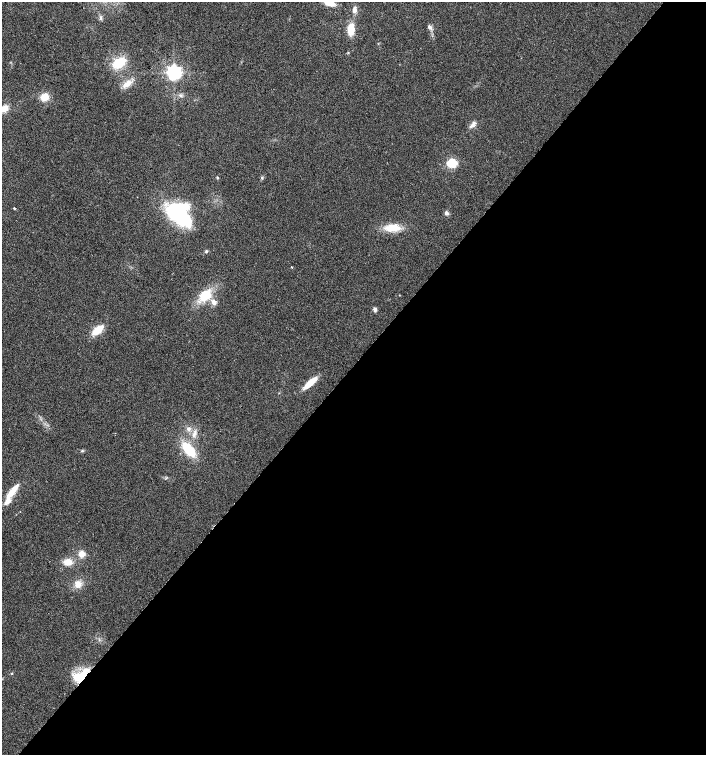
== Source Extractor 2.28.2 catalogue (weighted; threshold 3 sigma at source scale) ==
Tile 12 of 4 x 4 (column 4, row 3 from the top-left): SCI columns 4389-5796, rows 1510-3014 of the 6025 x 6023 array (HDU 1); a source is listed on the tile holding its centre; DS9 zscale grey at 2 x 2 block average (1 PNG px = mean of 2 x 2 image px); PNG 708 x 757 px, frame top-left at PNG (2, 2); no overlay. Shown black and unused: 52% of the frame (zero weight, under 2 of 3 exposures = <1% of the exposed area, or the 3 px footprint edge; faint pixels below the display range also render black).
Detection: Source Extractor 2.28.2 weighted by HDU 2 'WHT'; one run over the whole footprint, this tile lists its part. Background 0.0301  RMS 0.0063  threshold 0.0283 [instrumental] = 3 sigma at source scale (4.5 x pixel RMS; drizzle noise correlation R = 1.50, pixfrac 1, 0.0396/0.0396 arcsec/px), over >= 5 px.
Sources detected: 38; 1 inside a brighter object's white glare — not listed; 3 inside a brighter listed object's ellipse — not listed separately; the other 34 listed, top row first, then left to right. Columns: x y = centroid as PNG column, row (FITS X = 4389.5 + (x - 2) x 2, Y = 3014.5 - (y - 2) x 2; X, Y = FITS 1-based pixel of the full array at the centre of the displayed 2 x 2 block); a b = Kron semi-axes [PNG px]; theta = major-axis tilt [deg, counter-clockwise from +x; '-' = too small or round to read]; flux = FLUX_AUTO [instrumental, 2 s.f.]
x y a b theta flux
329 3 10 5 -13 18
354 10 7 4 87 6.8
429 27 7 4 -38 4.2
351 29 11 6 88 26
119 63 12 9 40 37
174 72 4 4 - 490
127 84 13 6 35 13
181 96 4 3 - 2
44 97 8 7 - 18
4 109 6 5 - 16
473 124 10 5 59 5.9
452 163 4 3 - 140
217 178 3 3 - 1.3
262 178 4 3 - 1.6
14 208 2 2 - 2
178 212 20 13 -52 220
446 213 5 4 - 3.8
393 228 16 8 2 29
206 251 4 4 - 2
205 296 12 10 39 39
214 302 6 5 - 7.3
375 309 5 4 - 4.2
97 330 12 6 41 27
310 383 15 5 41 29
189 429 6 5 - 4.1
194 433 10 4 71 6.7
188 449 14 7 -51 54
83 451 3 2 - 1.2
11 493 17 6 50 19
82 554 9 8 - 10
68 562 8 7 - 15
78 584 8 7 - 12
12 673 3 3 - 1.2
80 677 18 12 8 37
Overlapping masked pixels (flux is a lower limit): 1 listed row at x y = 80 677
Isophote crosses this tile's border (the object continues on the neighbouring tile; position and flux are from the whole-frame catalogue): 2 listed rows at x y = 329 3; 4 109